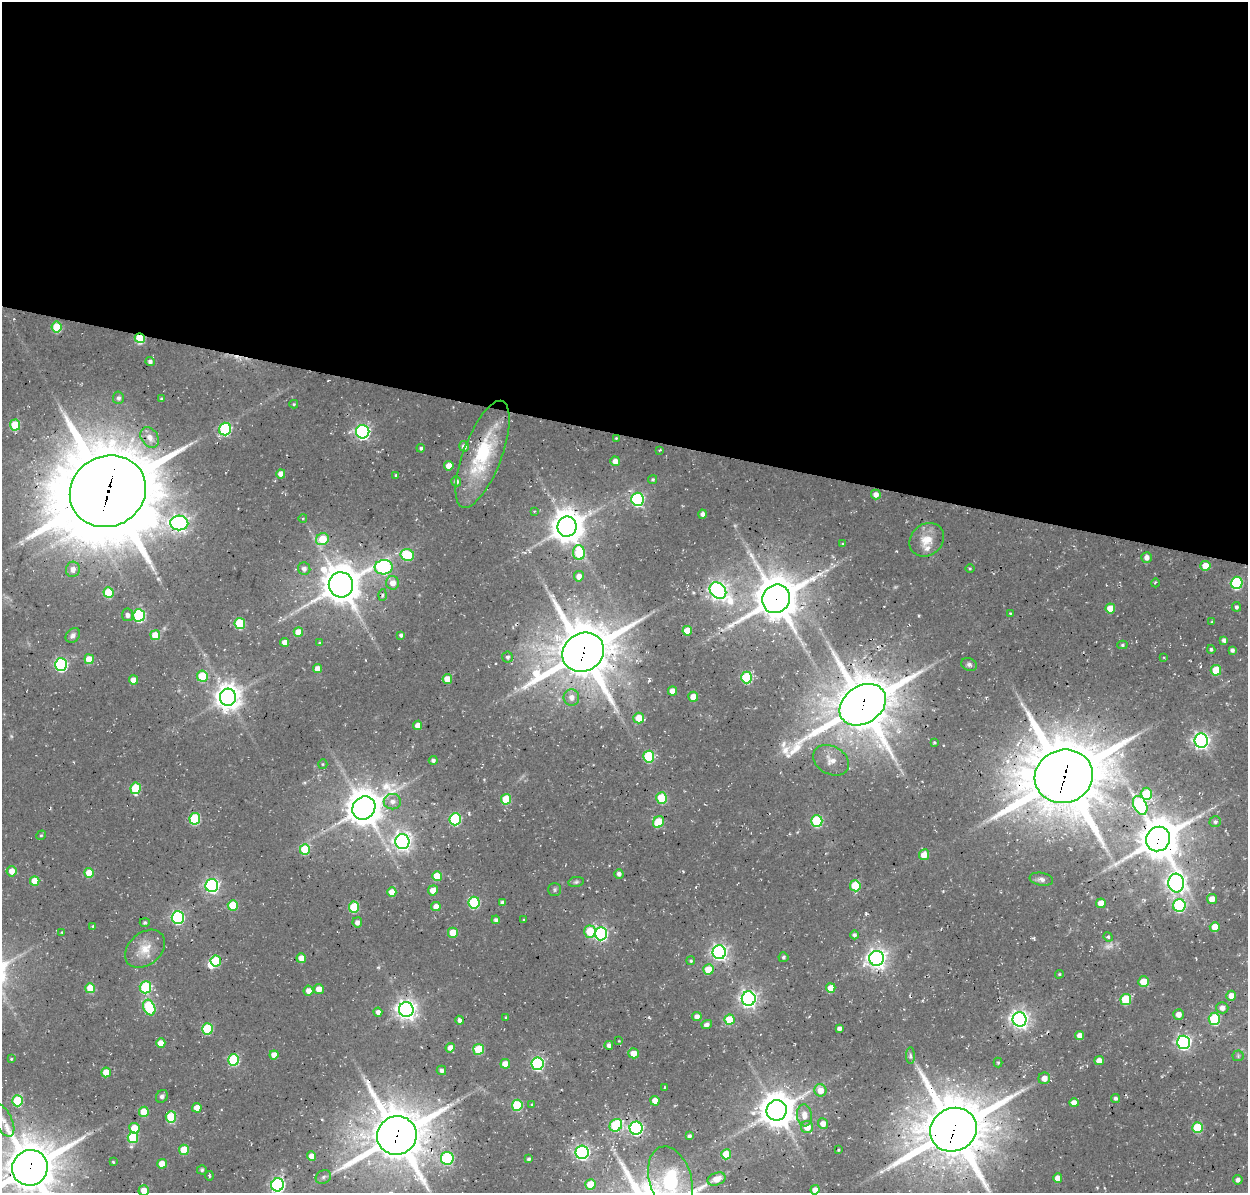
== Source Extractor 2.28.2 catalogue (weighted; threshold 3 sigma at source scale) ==
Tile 3 of 4 x 4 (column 3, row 1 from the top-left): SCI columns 2628-3873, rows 3892-5082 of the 5246 x 5340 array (HDU 1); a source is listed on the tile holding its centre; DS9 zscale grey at full resolution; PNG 1250 x 1195 px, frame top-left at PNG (2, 2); each listed source drawn as its Kron ellipse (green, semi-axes under 4 px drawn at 4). Shown black and unused: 36% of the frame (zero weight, under 3 of 4 exposures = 8% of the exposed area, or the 3 px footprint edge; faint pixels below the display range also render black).
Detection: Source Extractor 2.28.2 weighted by HDU 2 'WHT'; one run over the whole footprint, this tile lists its part. Background 0.0296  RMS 0.0039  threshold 0.0174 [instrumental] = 3 sigma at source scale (4.5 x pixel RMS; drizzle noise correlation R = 1.50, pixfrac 1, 0.0396/0.0396 arcsec/px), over >= 5 px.
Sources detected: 252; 4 too faint to see at this stretch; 2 inside a brighter object's white glare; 1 cosmic-ray / hot-pixel residue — neither listed nor drawn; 3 inside a brighter listed object's ellipse — not listed separately; the other 242 listed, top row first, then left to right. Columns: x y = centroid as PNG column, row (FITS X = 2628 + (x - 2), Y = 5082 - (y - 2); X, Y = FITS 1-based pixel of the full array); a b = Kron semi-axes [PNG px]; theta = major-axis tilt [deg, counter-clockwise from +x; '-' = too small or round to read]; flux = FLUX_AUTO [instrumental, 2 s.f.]
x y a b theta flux
57 327 5 5 - 16
140 338 5 5 - 22
150 362 4 4 - 1.4
118 398 6 5 - 1.3
161 399 4 4 - 0.55
294 404 4 3 - 0.51
15 425 5 5 - 17
225 429 6 6 - 45
363 432 6 6 - 110
150 437 11 8 -56 3.7
616 438 4 3 - 0.35
464 446 5 5 - 2
421 448 4 4 - 0.88
660 450 4 2 - 0.39
483 454 57 19 69 34
615 461 5 5 - 3.1
449 466 5 4 - 4.5
281 474 5 4 - 3.1
396 475 3 3 - 0.55
653 479 5 4 - 0.68
456 481 5 5 - 1.7
108 491 39 35 28 4400
876 494 5 5 - 2.6
637 499 6 6 - 72
534 511 3 3 - 0.38
702 514 4 4 - 1.5
303 518 4 3 - 0.31
179 523 9 7 -2 170
567 527 10 9 - 830
322 539 6 6 - 13
927 540 18 15 40 7.1
842 544 4 3 - 0.39
579 553 7 6 - 20
407 555 7 6 - 23
1147 557 5 5 - 2.4
1205 566 5 5 - 6.4
384 567 9 7 5 71
970 568 4 3 - 0.39
73 569 8 7 - 2.9
304 569 6 6 - 1.6
579 576 5 5 - 3
393 583 7 6 - 3.6
1155 583 4 3 - 0.4
1237 583 6 6 - 43
341 585 12 12 - 1100
718 591 9 7 -43 180
108 593 5 5 - 16
383 595 6 4 87 0.73
776 599 15 13 51 1600
1236 607 5 4 - 1
1110 608 5 5 - 6.3
1010 613 4 2 - 0.29
128 615 6 5 - 1.6
139 615 6 6 - 42
1212 622 3 3 - 0.46
240 623 5 5 - 24
687 631 5 5 - 7.7
298 632 5 4 - 6.3
73 635 8 6 48 1.7
155 635 5 5 - 7.2
401 635 4 4 - 1.1
1224 640 4 4 - 1.5
285 642 4 4 - 2.9
319 643 4 3 - 0.43
1122 645 5 4 - 0.61
1211 649 4 3 - 0.72
1232 650 4 4 - 1.2
583 652 21 19 32 2300
508 657 5 5 - 0.99
1164 657 3 3 - 0.35
89 659 5 4 - 8.2
969 664 8 6 -24 1.1
61 665 6 6 - 64
318 668 4 4 - 3.2
1216 670 5 5 - 12
202 676 5 5 - 19
747 677 6 5 - 30
447 679 5 4 - 6.5
133 680 5 4 - 4.1
672 691 4 4 - 3.8
228 697 8 8 - 440
571 697 8 8 - 2.8
693 697 5 5 - 4.9
863 705 25 18 33 2200
639 718 5 5 - 7.3
418 725 4 4 - 3.3
1201 740 7 7 - 160
934 742 4 3 - 0.44
649 757 6 5 - 31
433 760 4 4 - 1.3
831 760 19 14 -30 5.3
323 764 5 4 - 0.45
1064 776 29 26 17 3400
136 788 6 5 - 23
1146 794 6 5 - 18
662 798 5 5 - 20
506 799 5 5 - 13
392 802 8 7 - 2.4
1140 805 10 6 -64 50
364 808 12 11 - 970
195 819 6 5 - 32
455 819 6 5 - 40
817 821 6 5 - 35
658 822 6 5 - 15
1215 822 5 5 - 0.99
41 835 5 4 - 0.56
1158 839 13 11 48 1300
402 842 7 7 - 190
305 849 5 5 - 16
924 855 5 5 - 5
12 871 5 5 - 3.8
89 873 5 4 - 7.7
619 874 5 4 - 1.5
437 876 5 5 - 9.6
1041 879 12 6 -10 1.6
35 881 5 4 - 6.3
576 882 8 5 10 0.77
1176 883 9 8 - 200
212 885 6 6 - 99
855 886 5 5 - 18
433 890 5 5 - 4
555 890 6 6 - 0.82
392 892 5 4 - 4.6
1212 899 5 5 - 4.7
474 903 6 5 - 33
503 903 4 4 - 1.5
1101 903 5 5 - 5
233 905 5 5 - 14
1179 905 6 6 - 54
354 907 5 5 - 21
436 907 5 4 - 3.8
178 917 6 6 - 68
496 920 4 4 - 1.4
524 920 3 3 - 0.44
145 922 5 4 - 0.7
357 922 5 5 - 1.9
93 926 4 3 - 0.49
1215 927 5 5 - 6.4
62 932 4 3 - 0.41
590 932 6 5 - 14
453 933 5 5 - 7.7
601 934 6 6 - 74
854 935 4 4 - 1.1
1108 937 5 4 - 0.55
145 949 22 16 40 7.5
719 952 7 6 - 140
783 957 5 5 - 0.79
301 958 5 4 - 5
877 958 7 7 - 240
216 961 5 5 - 21
691 961 4 4 - 0.59
708 969 5 5 - 8.6
1059 974 4 3 - 0.48
1143 982 5 5 - 7.7
145 987 6 6 - 33
90 988 5 5 - 10
831 988 5 4 - 5.8
319 989 5 5 - 3.6
308 991 5 5 - 3.4
1231 996 5 5 - 3.5
749 999 7 7 - 160
1126 999 5 5 - 20
149 1007 8 5 -67 31
1222 1008 6 5 - 2.5
406 1010 7 7 - 250
378 1012 4 4 - 1.9
1178 1014 5 5 - 2.9
506 1017 3 3 - 0.37
697 1017 4 4 - 2.5
1019 1019 7 7 - 200
1214 1019 6 5 - 29
460 1020 4 4 - 1.6
730 1020 5 5 - 12
707 1024 5 4 - 1.5
839 1028 4 4 - 1.6
207 1029 6 5 - 24
1080 1036 4 4 - 3.1
619 1041 4 2 - 0.26
1184 1042 6 6 - 110
161 1043 5 4 - 5.3
609 1045 4 4 - 1.5
450 1048 5 4 - 3.3
479 1049 5 5 - 18
634 1053 5 5 - 4.6
274 1055 4 4 - 3.6
910 1056 8 4 -89 0.87
1238 1056 5 5 - 0.64
11 1059 4 3 - 0.4
234 1060 6 5 - 32
1099 1061 5 4 - 3.2
998 1063 5 4 - 0.56
505 1064 5 4 - 5.3
537 1064 6 6 - 63
441 1070 5 4 - 1.3
106 1072 5 4 - 6.9
1044 1078 6 5 - 3.6
664 1087 3 2 - 0.31
820 1090 6 6 - 4.3
162 1096 7 5 56 1.2
1115 1098 4 4 - 1
17 1101 5 5 - 23
655 1101 4 4 - 3.8
1074 1103 5 4 - 3.2
532 1104 4 3 - 0.38
517 1105 5 5 - 22
197 1108 5 4 - 5
777 1110 10 10 - 910
144 1112 5 5 - 11
804 1115 11 7 -84 3.5
171 1117 5 5 - 21
3 1120 18 9 -63 5.2
823 1124 5 5 - 2.9
616 1125 7 6 - 33
807 1127 6 6 - 4.6
1197 1127 5 5 - 19
134 1128 5 5 - 7.3
636 1128 6 6 - 95
953 1130 24 21 26 2600
397 1135 20 19 - 2100
689 1136 4 4 - 1.1
133 1138 5 5 - 23
184 1150 5 5 - 10
838 1150 3 2 - 0.37
582 1152 6 6 - 110
726 1154 5 5 - 11
311 1156 4 4 - 3.5
447 1158 6 6 - 43
529 1159 4 3 - 0.92
113 1162 3 3 - 0.43
162 1164 5 5 - 5.5
30 1168 18 17 - 1900
202 1170 5 4 - 0.72
209 1176 5 2 - 0.41
323 1177 8 6 34 1.3
1058 1178 4 4 - 4.2
716 1179 9 6 21 4.3
670 1180 34 21 -74 100
1238 1180 5 4 - 1.4
590 1184 5 5 - 9.7
278 1185 6 6 - 87
144 1190 5 5 - 3.7
815 1190 4 4 - 3.3
Overlapping masked pixels (flux is a lower limit): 12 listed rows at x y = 140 338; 483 454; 108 491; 567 527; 776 599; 583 652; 863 705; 1064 776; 1158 839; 953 1130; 397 1135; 30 1168
Isophote crosses this tile's border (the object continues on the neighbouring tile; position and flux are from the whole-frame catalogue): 7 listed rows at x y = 3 1120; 953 1130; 30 1168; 670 1180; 278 1185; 144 1190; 815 1190